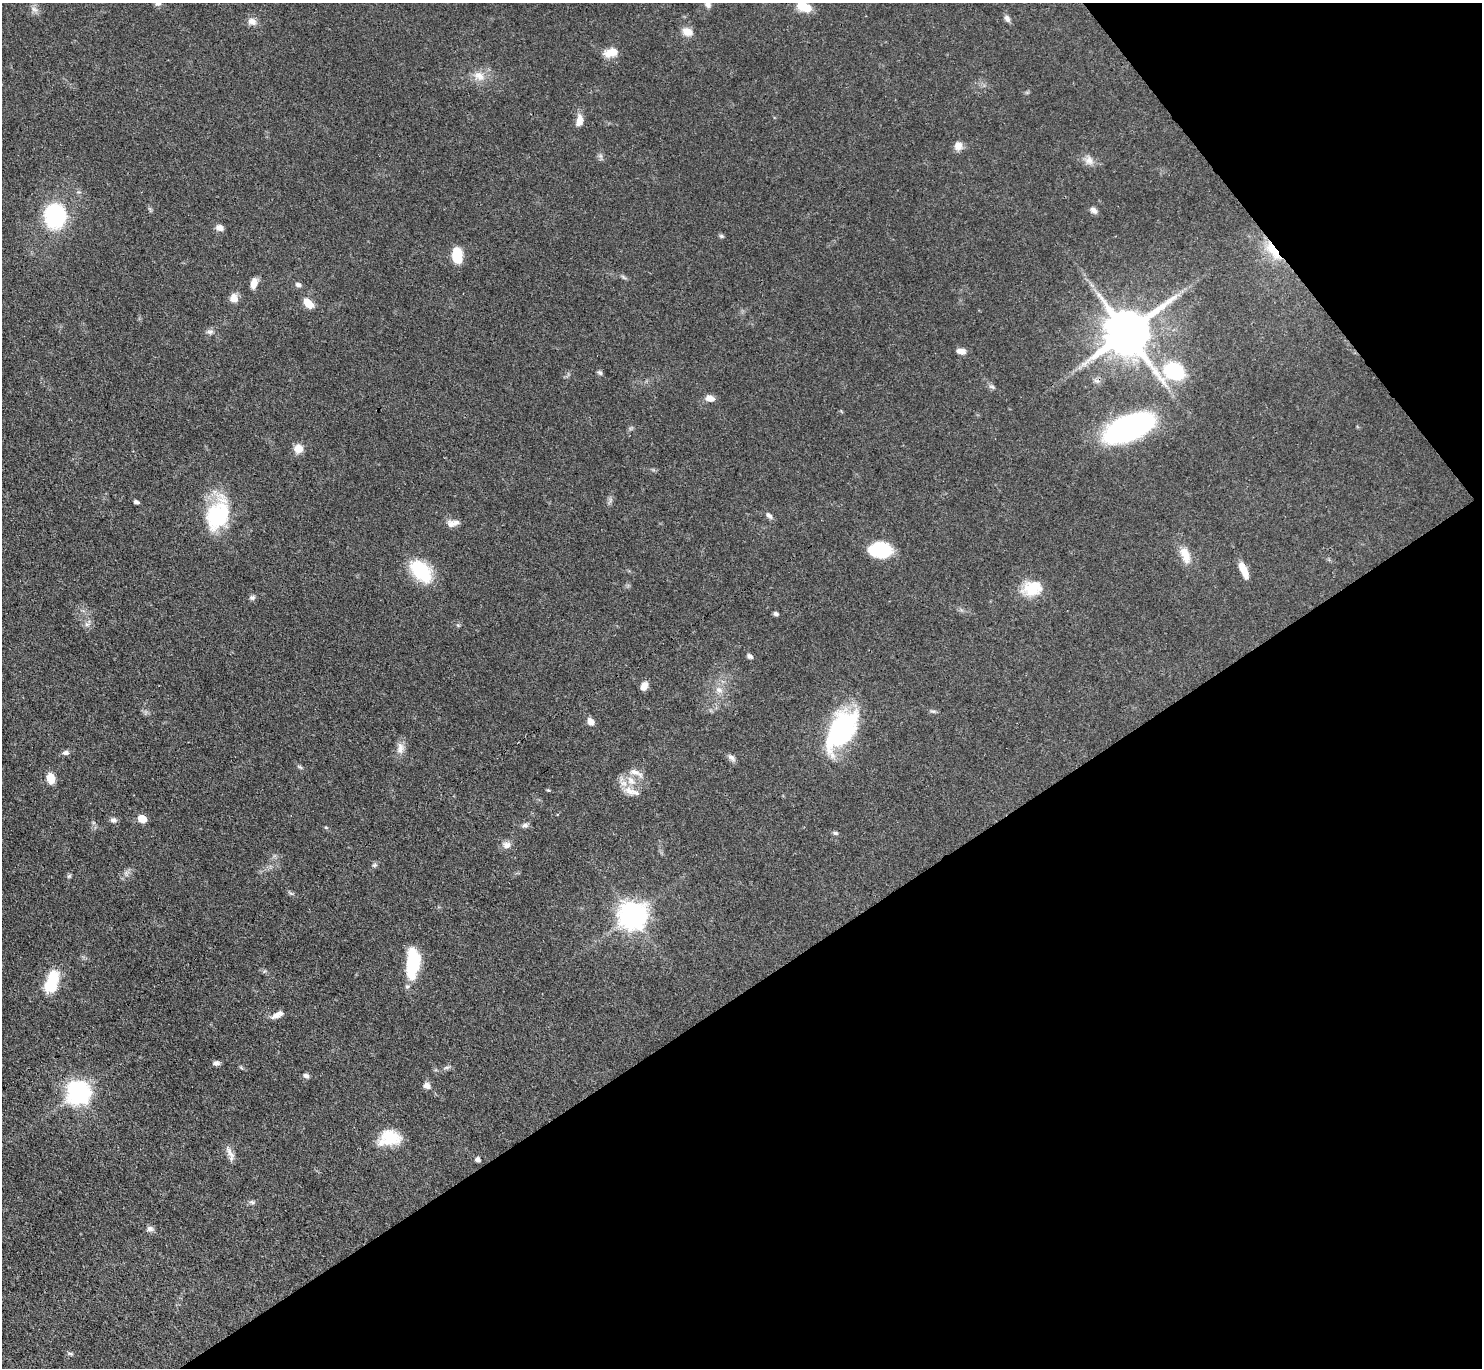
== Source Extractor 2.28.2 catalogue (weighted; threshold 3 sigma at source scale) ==
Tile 12 of 4 x 4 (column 4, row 3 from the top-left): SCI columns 4439-5918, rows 1664-3029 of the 5921 x 5916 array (HDU 1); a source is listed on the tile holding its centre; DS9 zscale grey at full resolution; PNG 1484 x 1370 px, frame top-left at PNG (2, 3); no overlay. Shown black and unused: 33% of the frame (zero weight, under 3 of 4 exposures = <1% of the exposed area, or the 3 px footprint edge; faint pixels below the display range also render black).
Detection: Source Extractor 2.28.2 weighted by HDU 2 'WHT'; one run over the whole footprint, this tile lists its part. Background 0.0763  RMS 0.004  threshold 0.0181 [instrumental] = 3 sigma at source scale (4.5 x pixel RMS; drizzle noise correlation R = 1.50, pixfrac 1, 0.05/0.05 arcsec/px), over >= 5 px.
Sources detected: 83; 1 inside a brighter object's white glare — not listed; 4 inside a brighter listed object's ellipse — not listed separately; the other 78 listed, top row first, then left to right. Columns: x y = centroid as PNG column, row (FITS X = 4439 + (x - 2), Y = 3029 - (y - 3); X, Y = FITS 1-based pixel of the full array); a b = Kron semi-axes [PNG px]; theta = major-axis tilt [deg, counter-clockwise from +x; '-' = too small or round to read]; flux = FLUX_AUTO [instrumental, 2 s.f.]
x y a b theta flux
708 4 10 7 -68 1.6
804 7 16 9 -25 7
34 9 10 6 -30 1.5
1007 19 10 6 -57 1.4
252 21 12 9 -23 2.5
687 32 14 10 -16 3.5
611 52 18 10 15 4.6
479 76 16 12 -38 4.4
579 120 15 8 82 3.4
958 146 11 10 - 2.7
1089 160 11 11 - 2.8
1093 210 9 6 -37 1.7
55 216 19 17 87 43
220 228 10 8 -19 1.9
721 236 7 5 -21 0.68
1273 250 31 11 -52 10
457 255 14 9 -83 12
623 277 10 3 -40 0.68
254 283 13 8 73 2.8
298 285 8 5 -19 1.2
234 298 9 8 - 3.9
308 303 11 7 -46 6.7
210 332 10 6 -1 1.3
1127 333 13 13 - 2200
961 351 10 6 -9 2.7
1174 371 22 16 -30 29
600 373 8 5 -20 0.75
992 387 9 5 -23 0.97
710 398 10 7 -14 3
1129 428 36 16 23 150
298 448 10 10 - 3.9
136 502 5 4 - 1.2
218 515 34 23 69 31
769 515 10 6 -48 1.4
451 524 12 10 -25 2.4
880 550 23 15 -4 18
1185 555 23 11 -70 5.9
1243 570 17 7 -66 5.8
421 571 23 14 -47 25
1032 588 25 18 10 11
252 598 9 6 1 0.98
776 614 6 5 - 0.87
87 624 7 4 0 1
750 656 8 5 -36 1.1
644 686 9 6 65 3
719 690 9 8 - 2.2
933 711 7 4 -18 0.72
591 721 9 7 -46 2.7
842 730 42 24 63 55
400 748 18 9 87 3.1
66 753 8 6 2 1.3
731 757 11 6 -40 1.5
300 767 8 4 -35 0.73
636 773 22 7 -23 2.8
51 778 10 8 -75 5.9
548 790 5 4 - 0.41
629 791 18 10 -29 4.4
142 819 6 5 - 9.9
113 820 9 7 -7 1.3
525 825 9 6 3 1.2
835 833 8 5 -15 0.79
507 845 11 9 18 2.3
374 865 6 5 - 0.76
69 876 7 4 44 0.59
632 915 10 9 - 470
413 964 34 14 85 20
52 982 28 14 73 14
276 1016 14 8 20 2.4
216 1063 8 6 2 1.3
446 1067 8 4 18 0.8
306 1076 7 5 -21 1.3
427 1086 9 7 -20 2.1
78 1093 9 8 - 310
389 1138 26 18 7 12
230 1153 22 7 -59 2.6
477 1159 7 6 - 1.1
252 1202 8 5 -3 0.97
150 1229 9 7 -13 1.5
Overlapping masked pixels (flux is a lower limit): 3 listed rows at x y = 1273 250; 1127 333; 1129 428
Isophote crosses this tile's border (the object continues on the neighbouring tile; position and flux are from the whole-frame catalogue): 2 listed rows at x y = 708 4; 804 7